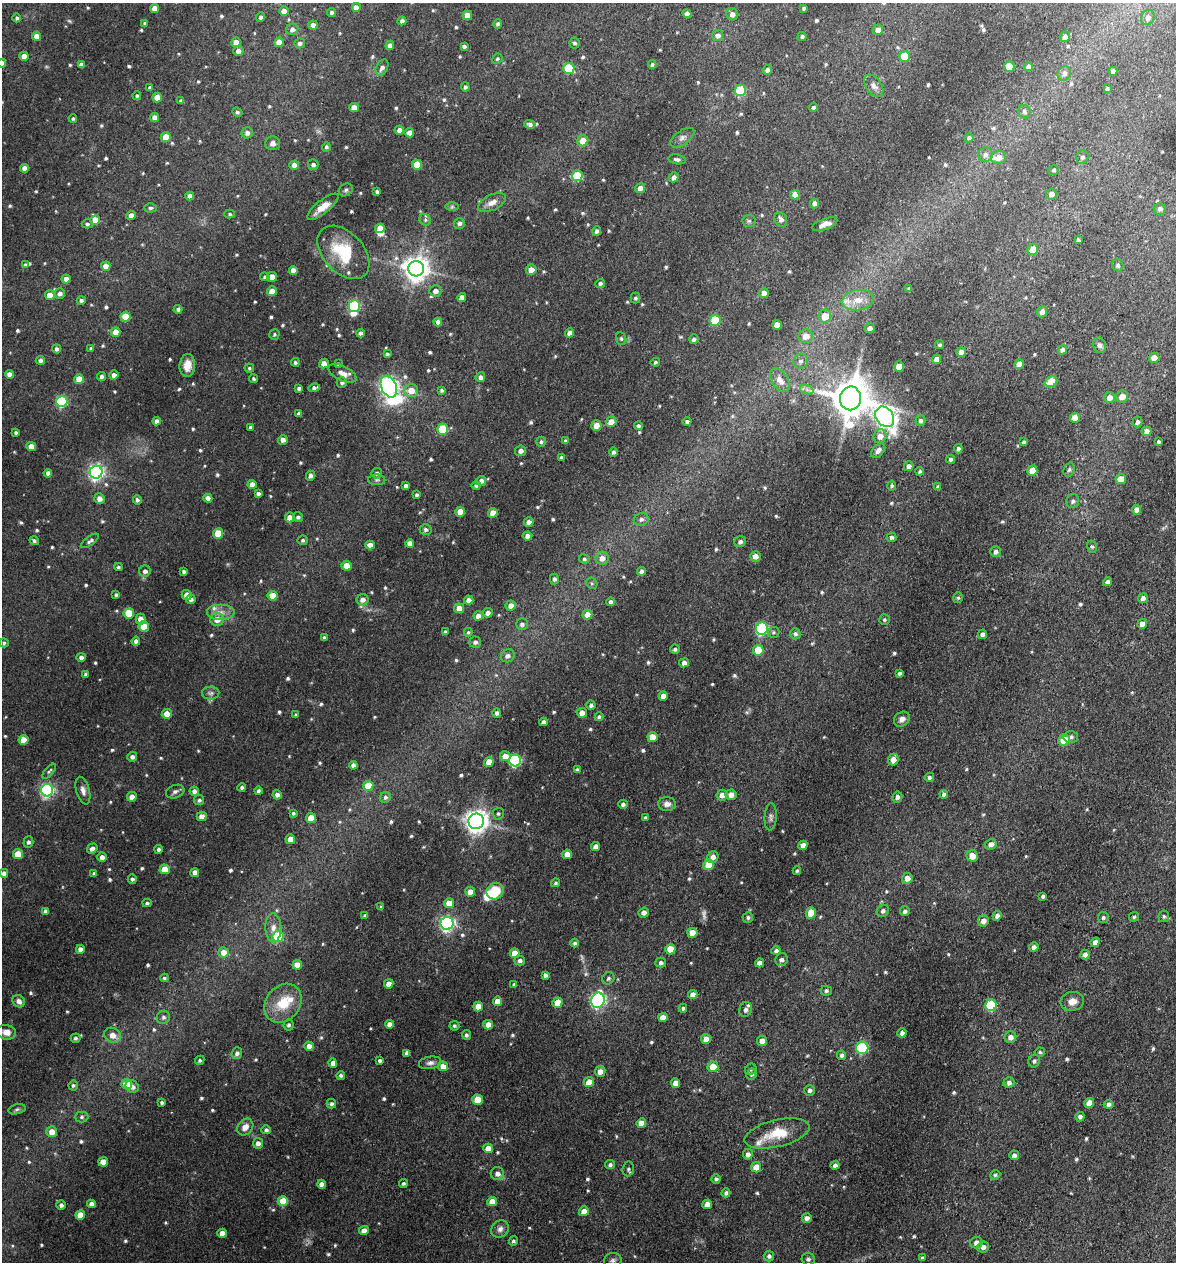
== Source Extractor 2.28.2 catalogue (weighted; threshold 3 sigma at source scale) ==
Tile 6 of 4 x 4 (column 2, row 2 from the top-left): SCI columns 1302-2475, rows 2530-3789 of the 5073 x 5061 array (HDU 1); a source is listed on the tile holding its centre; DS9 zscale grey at full resolution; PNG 1178 x 1264 px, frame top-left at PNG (2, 3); each listed source drawn as its Kron ellipse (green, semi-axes under 4 px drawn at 4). Shown black and unused: <1% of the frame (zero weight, under 3 of 4 exposures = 1% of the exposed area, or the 3 px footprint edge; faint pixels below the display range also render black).
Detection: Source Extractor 2.28.2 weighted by HDU 2 'WHT'; one run over the whole footprint, this tile lists its part. Background 0.122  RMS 0.0083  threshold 0.0373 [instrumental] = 3 sigma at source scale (4.5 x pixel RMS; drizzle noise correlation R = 1.50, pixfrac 1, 0.05/0.05 arcsec/px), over >= 5 px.
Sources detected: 721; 2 too faint to see at this stretch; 2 inside a brighter object's white glare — neither listed nor drawn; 7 inside a brighter listed object's ellipse — not listed separately; of the other 710, all 500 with FLUX_AUTO >= 1.38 (the completeness limit of this list) listed and drawn (210 fainter detections not listed), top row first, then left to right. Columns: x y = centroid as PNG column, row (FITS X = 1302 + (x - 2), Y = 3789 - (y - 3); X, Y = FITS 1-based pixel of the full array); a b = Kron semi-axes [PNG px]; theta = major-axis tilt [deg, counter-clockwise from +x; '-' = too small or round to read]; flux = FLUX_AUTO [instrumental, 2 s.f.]
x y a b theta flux
154 8 4 4 - 6.5
356 8 5 5 - 6.3
804 8 3 3 - 1.4
284 11 5 5 - 5.9
332 12 4 4 - 2.1
687 14 4 4 - 4.2
732 14 6 6 - 4.4
467 15 5 4 - 9.9
261 17 5 4 - 2.1
1148 17 8 6 63 4.3
17 18 4 4 - 1.6
402 21 4 4 - 3.2
145 23 3 3 - 1.4
498 24 5 4 - 2
313 25 4 4 - 5.1
292 29 6 6 - 4
878 30 5 5 - 5.5
37 36 4 4 - 8.2
718 36 6 5 - 3.9
1065 36 5 5 - 3.8
802 37 4 4 - 2
236 42 5 5 - 7.8
279 42 5 4 - 9.4
300 43 5 5 - 2.6
574 43 5 5 - 1.8
390 45 4 4 - 3.7
464 46 4 3 - 2.1
238 51 5 5 - 4.2
24 56 4 4 - 6.7
904 56 5 5 - 18
497 59 5 5 - 1.6
2 63 4 4 - 5.8
652 64 4 4 - 1.8
81 65 4 4 - 4.3
1009 66 5 5 - 17
1028 66 4 4 - 3.1
382 68 8 5 60 3.7
569 68 5 5 - 42
767 70 5 4 - 2.9
1113 71 4 4 - 2.8
1064 73 7 6 - 3.6
874 86 12 8 -56 4.4
150 87 4 4 - 1.5
465 87 4 4 - 1.9
1107 89 4 4 - 1.7
740 91 6 5 - 57
137 96 4 4 - 1.6
157 98 5 5 - 10
181 101 4 3 - 1.6
813 107 4 4 - 1.6
354 108 5 4 - 9
237 112 5 4 - 1.8
1024 112 7 6 - 2.2
155 117 4 4 - 6.2
73 118 4 4 - 1.4
530 124 6 4 -15 2.6
399 130 5 4 - 3.7
247 133 6 5 - 3.2
409 133 4 4 - 5.6
166 137 5 5 - 14
682 138 14 7 36 4
969 138 4 4 - 2.1
583 141 5 5 - 9.3
273 143 7 7 - 3.2
326 147 5 4 - 1.7
985 155 7 7 - 3
998 157 7 6 - 8.4
1082 157 7 6 - 2.4
677 159 9 5 -9 2.6
294 165 5 4 - 5.2
313 165 5 5 - 2.7
417 165 5 5 - 17
25 168 4 4 - 5.5
1054 170 5 5 - 1.7
577 176 5 5 - 39
674 177 5 4 - 4.4
640 188 5 5 - 5.5
346 190 7 6 - 1.9
377 191 4 3 - 1.7
1051 194 5 5 - 4.4
795 195 5 4 - 6.5
190 196 4 4 - 4.4
492 202 15 7 26 6.2
814 203 5 4 - 3.6
323 207 19 6 39 9.7
452 207 7 4 1 1.4
151 208 6 4 2 1.7
1160 209 6 6 - 3.1
230 214 5 4 - 1.4
131 215 5 4 - 5
781 219 7 6 - 3.6
95 220 5 5 - 14
425 220 6 5 - 1.5
749 221 6 6 - 1.6
459 223 5 5 - 2.9
87 224 5 4 - 1.8
825 224 13 5 21 5.4
380 228 5 4 - 11
596 231 5 4 - 2.2
1078 240 4 3 - 1.8
1033 249 6 5 - 9.1
343 252 31 20 -47 39
25 265 4 4 - 1.6
1118 265 6 5 - 1.7
106 266 5 4 - 8.2
416 269 8 7 - 870
293 270 4 4 - 5.5
531 270 5 5 - 8.6
265 277 5 4 - 1.9
272 277 5 4 - 9.8
66 279 4 4 - 5.6
600 283 5 4 - 1.9
909 289 4 3 - 2
272 291 5 4 - 7.9
435 291 6 5 - 4.3
60 293 5 5 - 3.4
764 293 5 5 - 5.3
50 295 5 5 - 8.8
462 297 4 4 - 6.1
635 298 5 5 - 1.6
81 300 4 4 - 2.1
858 300 16 10 8 12
354 306 6 6 - 91
178 309 4 4 - 2
1042 312 6 5 - 4.1
825 316 6 6 - 13
126 317 5 5 - 24
715 320 5 5 - 34
438 322 4 4 - 4.3
777 325 5 5 - 8.7
870 328 5 5 - 3.7
116 332 5 4 - 8
360 333 4 4 - 3.1
570 333 4 4 - 4.7
274 334 5 5 - 1.6
806 336 7 7 - 8.3
621 339 6 5 - 1.4
694 339 5 4 - 2.3
939 345 5 4 - 1.5
1100 345 8 6 -73 2.3
91 348 4 4 - 1.8
57 349 5 4 - 2.5
1062 350 5 4 - 2.9
961 352 5 4 - 6
387 354 4 4 - 1.6
1154 358 5 5 - 6.4
937 359 4 4 - 5.5
40 360 5 4 - 2.8
801 361 7 7 - 3.2
295 362 4 4 - 1.5
655 362 5 4 - 1.4
324 364 5 5 - 6
338 364 4 4 - 1.5
1019 364 5 4 - 5.9
187 365 11 8 86 8
899 366 5 5 - 11
249 368 4 4 - 1.4
343 373 15 7 -26 5.9
9 374 4 4 - 3.9
114 375 5 4 - 3.7
102 376 4 4 - 2.6
480 377 5 5 - 3
79 379 5 5 - 14
254 379 4 4 - 1.4
780 380 13 8 -57 8.3
342 382 5 5 - 2.1
1051 382 6 5 - 17
389 387 11 7 -67 380
299 388 4 3 - 1.9
314 388 6 4 15 2.7
411 390 7 6 - 9.5
442 390 4 4 - 1.8
807 390 7 4 -19 2
1110 397 5 5 - 5.9
1122 397 6 5 - 7.9
850 398 12 10 81 2600
62 402 5 5 - 81
298 413 3 3 - 2.2
885 417 11 8 -53 330
1075 418 5 5 - 8.8
157 421 4 4 - 3.3
687 421 4 4 - 2.2
921 421 5 5 - 2.4
611 422 5 5 - 8.1
1137 422 5 5 - 2.5
596 425 5 5 - 7.9
638 426 4 4 - 1.8
251 427 4 3 - 2.2
443 429 5 5 - 31
1147 431 5 4 - 4.3
16 432 3 3 - 1.4
880 436 7 6 - 6.3
283 440 5 4 - 3.9
565 441 4 3 - 1.5
541 442 5 5 - 2
1024 442 3 3 - 1.5
1158 442 4 3 - 1.7
31 446 5 4 - 7.9
958 449 5 4 - 2.3
878 450 9 5 48 3.5
521 451 5 5 - 4
613 452 4 4 - 2.3
561 458 4 3 - 2.2
951 459 4 4 - 1.7
909 466 5 4 - 4.4
1069 470 7 5 70 1.8
920 471 4 3 - 1.5
1032 471 5 5 - 9.3
96 472 6 6 - 270
48 473 4 4 - 3.3
377 473 5 5 - 2.2
310 476 5 4 - 2.8
1121 479 5 5 - 8.9
377 480 8 5 -2 1.8
481 481 5 5 - 3.6
252 484 4 4 - 6.5
476 485 5 4 - 1.9
406 486 4 4 - 2.8
892 486 5 4 - 1.5
938 487 4 4 - 2
258 494 4 3 - 2.2
416 495 4 4 - 1.7
208 498 4 4 - 5.7
99 499 5 5 - 4.9
137 500 5 4 - 2
1073 501 7 6 - 2.5
1137 510 4 4 - 5
460 512 5 4 - 10
493 513 5 4 - 9.5
290 517 5 5 - 6.4
298 517 5 5 - 1.9
641 519 7 6 - 2.5
529 522 5 4 - 3.7
426 529 6 5 - 2.4
218 533 5 5 - 18
527 536 5 4 - 4.1
891 537 5 5 - 2.2
303 540 5 5 - 1.7
34 541 5 4 - 1.8
90 541 10 4 38 2.3
740 542 6 5 - 2.7
410 543 4 4 - 5
370 545 5 4 - 5.8
1092 547 6 5 - 1.5
996 552 5 5 - 2.8
755 556 5 5 - 5
602 558 6 6 - 5.8
584 559 5 4 - 1.7
346 566 5 5 - 9.7
118 567 4 3 - 1.4
145 571 6 5 - 3.2
184 571 4 3 - 2
642 571 4 4 - 2.5
554 579 5 4 - 2.3
1108 582 4 4 - 3.6
592 583 6 5 - 1.4
116 595 4 4 - 1.5
187 595 5 5 - 6.1
272 596 5 5 - 12
958 598 5 4 - 1.4
1143 598 5 4 - 3.3
191 599 5 4 - 2.5
363 600 6 5 - 4.7
469 600 4 4 - 4.8
611 602 4 4 - 2.3
511 605 5 5 - 5.7
459 608 5 5 - 8
220 612 14 8 0 6.5
129 613 5 5 - 30
488 613 5 5 - 3.4
587 615 5 4 - 7.4
478 616 4 4 - 4.2
141 619 5 5 - 6.7
217 619 7 6 - 7.8
884 620 5 5 - 1.4
522 624 6 5 - 2.6
1142 624 5 5 - 5.2
144 626 5 5 - 17
762 629 6 6 - 110
445 632 4 4 - 1.7
468 632 4 4 - 1.5
773 632 6 5 - 1.6
795 634 5 5 - 2.2
982 634 5 4 - 3.3
324 638 4 4 - 2.3
136 641 4 4 - 2.9
475 642 5 5 - 2.7
4 643 5 4 - 1.4
675 649 5 4 - 2
758 650 5 5 - 19
508 656 7 6 - 2.8
81 657 4 4 - 2.8
684 663 5 4 - 4
900 673 4 3 - 2.1
85 674 4 4 - 1.7
211 693 8 6 1 2.5
663 696 5 4 - 6.4
591 705 5 4 - 2.3
497 713 4 4 - 2.3
582 713 5 5 - 5.9
167 714 5 5 - 10
296 715 4 4 - 1.5
599 717 4 4 - 1.6
902 719 8 7 - 4
544 722 4 4 - 3.6
652 737 5 5 - 11
1071 737 7 6 - 2.3
24 740 5 5 - 15
1064 740 6 5 - 16
505 756 5 5 - 7.2
132 757 5 5 - 2.9
893 759 6 5 - 6.2
515 760 6 6 - 100
489 762 5 4 - 9.7
353 765 4 4 - 3.1
577 770 4 4 - 1.8
49 771 9 4 49 1.7
929 777 5 4 - 1.9
368 786 5 5 - 17
242 787 4 4 - 2.1
47 790 6 6 - 170
83 791 14 6 -74 4.5
194 791 5 4 - 3.1
258 791 4 4 - 2.1
175 792 9 6 20 2.6
944 794 4 4 - 1.8
277 795 5 4 - 3.7
722 795 5 5 - 6.4
731 795 5 5 - 4.8
132 797 5 4 - 6.8
385 797 6 5 - 2.1
897 797 5 5 - 2.7
199 800 5 5 - 1.9
623 804 5 4 - 2.2
667 804 9 7 -2 4.2
293 813 4 4 - 1.5
498 814 6 5 - 1.7
202 816 5 4 - 6
771 817 13 6 86 3
311 818 5 5 - 13
645 818 3 3 - 1.6
476 821 8 7 - 690
290 839 5 4 - 7.5
28 842 5 5 - 2.2
991 844 6 5 - 4.7
803 845 5 4 - 4.9
596 847 4 4 - 3.7
92 848 5 4 - 3.8
159 849 4 4 - 2.2
18 854 5 5 - 15
567 854 5 4 - 7.5
972 856 6 5 - 7.9
102 857 5 4 - 4.8
713 857 6 5 - 5.5
709 865 5 5 - 16
165 869 5 5 - 13
797 871 4 3 - 1.4
195 872 4 4 - 5
4 873 4 4 - 3.7
94 873 4 3 - 1.8
907 878 5 5 - 5.5
132 879 4 4 - 1.8
555 883 4 4 - 1.5
495 891 9 8 - 26
470 892 5 5 - 7.6
1043 896 3 3 - 1.5
147 903 4 4 - 1.6
449 903 5 5 - 9.9
381 907 4 3 - 1.5
45 911 4 4 - 3.3
883 911 6 5 - 2.6
905 911 5 5 - 2.7
644 913 5 5 - 4.1
811 913 6 5 - 14
365 915 4 4 - 1.5
997 916 5 4 - 3.7
1164 916 6 5 - 1.6
748 917 5 5 - 1.5
1103 917 5 5 - 1.9
1134 917 5 4 - 1.4
983 921 6 5 - 5.4
447 923 6 6 - 210
273 928 14 8 -89 6.2
692 933 5 5 - 9.6
278 936 5 5 - 48
1095 942 5 4 - 5.2
575 943 4 4 - 1.8
1034 947 5 4 - 3
80 949 4 4 - 4.8
670 949 5 5 - 14
776 951 4 4 - 2.2
224 952 5 5 - 7.7
514 953 5 5 - 10
1085 954 5 4 - 3.2
520 960 5 5 - 2.6
781 960 6 6 - 3.8
661 962 5 5 - 2.4
760 963 4 4 - 5.4
297 965 5 4 - 9.9
545 975 4 4 - 2.5
164 978 4 3 - 1.4
608 978 6 6 - 2.1
389 984 5 4 - 5.6
514 985 4 4 - 1.6
826 991 5 5 - 1.8
693 995 4 4 - 5.8
598 1000 8 6 71 180
19 1001 6 5 - 4.1
497 1001 5 4 - 7.8
1072 1001 12 9 11 7.3
283 1003 21 17 52 23
557 1003 5 5 - 12
991 1005 6 5 - 55
478 1006 5 5 - 11
683 1008 4 3 - 1.4
746 1010 7 6 - 3.5
163 1017 7 6 - 2.3
663 1017 5 4 - 7.4
389 1024 4 4 - 4.6
288 1025 5 5 - 1.8
488 1025 5 4 - 7.4
454 1026 5 5 - 1.5
6 1032 9 7 -9 6.6
902 1033 4 4 - 2.7
112 1035 9 7 -28 7.1
466 1035 5 4 - 2
1010 1037 6 5 - 4.6
75 1038 5 4 - 1.7
706 1039 5 5 - 6.6
762 1041 5 5 - 5.5
309 1046 4 4 - 5.4
862 1048 6 6 - 66
1040 1052 5 4 - 1.4
237 1053 6 5 - 2.9
407 1053 4 4 - 3.5
842 1055 5 4 - 2.5
200 1060 5 4 - 1.5
380 1061 4 3 - 2
1034 1061 6 5 - 1.9
333 1063 4 4 - 5.1
430 1063 11 6 9 3.1
443 1066 5 5 - 8.6
713 1067 5 5 - 12
751 1069 6 5 - 1.7
600 1071 5 5 - 5.7
752 1074 5 5 - 1.6
341 1075 4 4 - 1.6
589 1082 5 5 - 11
675 1083 5 4 - 5.4
1009 1083 5 5 - 3.1
127 1084 5 5 - 19
73 1085 5 5 - 1.5
132 1087 7 6 - 4.2
810 1090 5 5 - 2.4
477 1100 5 5 - 16
162 1102 4 4 - 1.8
1089 1103 5 5 - 8.8
331 1104 5 4 - 2.2
1109 1104 5 4 - 3.1
17 1109 8 5 14 1.7
82 1117 7 5 2 2
1080 1117 5 4 - 2.7
641 1123 5 5 - 9.6
245 1127 9 7 48 6.1
266 1130 5 4 - 2.2
52 1132 5 5 - 9.1
777 1133 33 13 13 23
258 1143 5 5 - 4
488 1148 5 4 - 8.9
748 1154 5 5 - 4
1014 1155 5 4 - 3.1
103 1162 5 4 - 10
610 1165 5 4 - 2.2
835 1165 4 4 - 3.1
756 1167 5 5 - 13
628 1169 7 6 - 2
497 1174 6 6 - 4.6
995 1175 5 4 - 1.4
716 1179 5 4 - 1.7
321 1184 4 4 - 3.3
403 1184 4 4 - 1.5
726 1193 4 4 - 2
283 1201 5 5 - 19
492 1201 5 4 - 7.8
92 1204 4 4 - 5.5
707 1204 5 4 - 6.6
61 1205 5 5 - 2.5
584 1211 5 5 - 7.6
80 1215 5 4 - 12
807 1218 5 5 - 3.5
500 1229 9 8 - 3.8
364 1231 5 4 - 6.3
222 1233 4 4 - 7.8
513 1241 5 4 - 1.9
976 1243 6 6 - 4.4
983 1247 6 5 - 4
769 1256 5 5 - 2.6
922 1258 4 4 - 1.5
808 1259 6 6 - 1.9
613 1260 8 7 - 2.9
Isophote crosses this tile's border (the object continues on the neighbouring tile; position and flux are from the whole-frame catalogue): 1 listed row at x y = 2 63